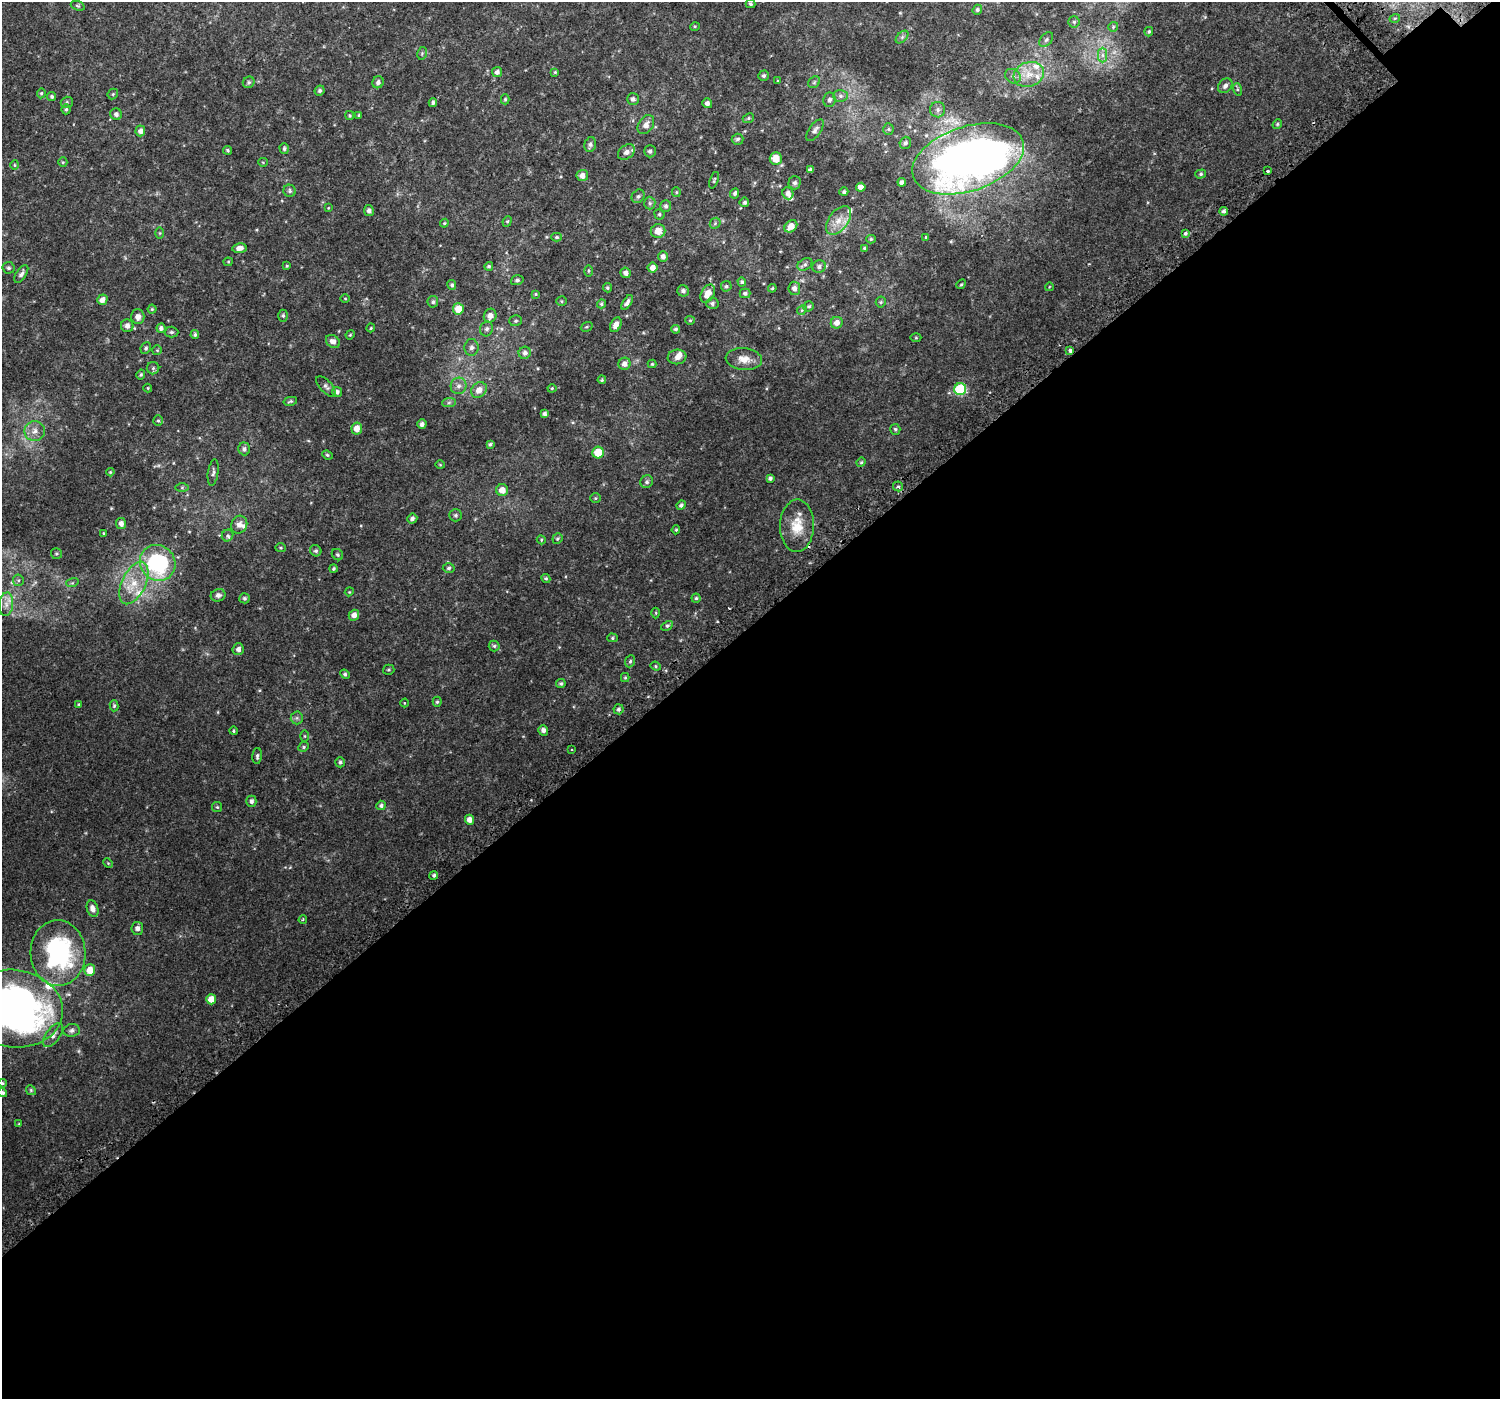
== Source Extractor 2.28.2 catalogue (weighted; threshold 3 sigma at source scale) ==
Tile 15 of 4 x 4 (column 3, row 4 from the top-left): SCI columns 3060-4557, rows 210-1606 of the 6106 x 6071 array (HDU 1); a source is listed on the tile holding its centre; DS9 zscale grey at full resolution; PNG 1502 x 1401 px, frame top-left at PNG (2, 2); each listed source drawn as its Kron ellipse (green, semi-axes under 4 px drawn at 4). Shown black and unused: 55% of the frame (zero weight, under 2 of 3 exposures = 3% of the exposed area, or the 3 px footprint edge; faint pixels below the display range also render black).
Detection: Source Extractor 2.28.2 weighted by HDU 2 'WHT'; one run over the whole footprint, this tile lists its part. Background 0.0101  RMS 0.0049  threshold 0.0222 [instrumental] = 3 sigma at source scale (4.5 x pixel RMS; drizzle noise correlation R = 1.50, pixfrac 1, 0.0396/0.0396 arcsec/px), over >= 5 px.
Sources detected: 271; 2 too faint to see at this stretch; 2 cosmic-ray / hot-pixel residue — neither listed nor drawn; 10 inside a brighter listed object's ellipse — not listed separately; the other 257 listed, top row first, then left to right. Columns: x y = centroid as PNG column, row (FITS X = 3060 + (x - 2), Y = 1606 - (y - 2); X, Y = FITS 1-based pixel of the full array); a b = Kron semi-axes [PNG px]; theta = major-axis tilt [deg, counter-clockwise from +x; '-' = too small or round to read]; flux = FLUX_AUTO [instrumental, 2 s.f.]
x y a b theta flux
750 4 5 4 - 0.8
78 6 7 4 -19 0.67
977 10 5 4 - 0.87
1395 18 5 3 - 0.52
1074 22 5 5 - 0.86
695 26 5 3 - 0.42
1113 27 5 5 - 0.63
1149 32 5 4 - 0.69
902 37 7 4 46 1
1046 39 8 5 49 1.1
422 53 6 4 79 0.66
1102 55 7 4 -90 1.3
497 72 5 5 - 1.7
555 72 4 4 - 0.58
1029 74 15 12 19 7.3
764 76 5 5 - 0.98
1013 76 8 7 - 1.7
777 81 3 2 - 0.58
249 82 6 5 - 1
378 82 6 5 - 1.5
814 82 6 5 - 0.74
1225 86 8 6 44 1.5
1237 89 6 4 -72 0.68
320 91 5 5 - 1.1
41 93 5 4 - 0.64
113 94 6 4 48 0.65
840 96 7 6 - 1.2
52 97 5 4 - 0.89
505 99 5 4 - 0.64
633 99 6 5 - 1.5
829 100 7 6 - 1.3
67 102 6 5 - 0.91
433 102 4 4 - 1
707 103 5 4 - 1.6
66 109 5 4 - 0.77
938 110 7 7 - 1.7
116 114 6 5 - 1.6
350 115 4 4 - 0.64
359 115 4 3 - 0.46
748 118 6 4 23 0.73
1277 124 5 4 - 0.61
646 125 10 7 56 2.9
888 129 6 5 - 0.76
815 130 12 6 54 1.7
140 131 5 5 - 2
738 139 6 5 - 1.1
905 143 6 5 - 1.1
590 144 8 5 75 1.6
284 148 5 4 - 1
227 150 4 4 - 0.76
650 151 6 6 - 1.3
626 152 9 6 36 1.7
776 158 6 6 - 6.8
968 159 58 32 18 330
63 162 5 4 - 0.52
263 162 5 4 - 0.52
15 165 5 3 - 0.47
810 170 4 4 - 1.4
1268 171 3 3 - 2.2
1201 174 5 4 - 0.8
582 175 6 5 - 2.8
714 180 8 3 71 0.58
902 182 4 4 - 1.5
795 183 7 6 - 1.6
861 187 4 4 - 2.8
290 191 6 6 - 1.1
676 192 5 4 - 0.55
844 192 4 4 - 0.98
735 193 5 4 - 1.2
788 193 6 5 - 2.2
638 196 7 6 - 1.1
744 202 5 4 - 0.96
650 203 6 6 - 1.2
666 206 6 5 - 1.2
328 208 4 3 - 0.33
369 211 5 5 - 1.5
1224 211 4 4 - 1.2
659 214 5 5 - 0.78
838 220 16 9 52 5.5
507 221 5 4 - 0.64
444 223 4 4 - 0.51
715 223 6 5 - 0.78
791 226 7 5 44 4.4
658 231 7 7 - 4.5
160 233 5 3 - 0.44
1185 233 3 3 - 3.1
557 237 5 4 - 0.79
926 237 4 2 - 0.39
871 239 5 4 - 0.69
239 248 7 4 6 2.5
864 248 4 3 - 0.64
663 256 5 5 - 2.1
228 262 4 4 - 0.47
805 264 8 5 29 1.2
287 266 4 3 - 0.48
489 266 5 4 - 0.82
819 267 7 6 - 1.5
9 268 6 6 - 0.98
653 268 5 5 - 3.2
588 271 5 3 - 0.52
626 273 5 5 - 1.8
21 274 10 5 56 1.5
517 280 6 5 - 0.99
742 282 5 4 - 0.75
961 284 5 4 - 0.58
452 285 5 4 - 0.88
726 286 5 5 - 0.81
1049 287 4 3 - 0.32
607 288 4 4 - 0.74
772 288 4 3 - 0.55
794 288 6 6 - 2.1
683 291 6 5 - 1.4
745 293 5 5 - 1
536 294 4 4 - 0.55
708 294 10 6 62 4.5
345 299 5 3 - 0.43
102 300 5 5 - 2.4
561 301 5 4 - 0.58
433 302 6 5 - 0.91
627 302 8 4 56 1.6
881 302 5 5 - 0.74
712 303 6 5 - 1
601 304 5 4 - 0.8
809 306 5 4 - 0.8
152 309 4 4 - 0.55
458 309 5 5 - 7.2
802 310 5 4 - 0.6
283 316 6 5 - 0.92
490 316 7 6 - 2.8
138 317 7 6 - 2.4
690 320 5 4 - 0.52
516 321 6 5 - 0.88
837 323 6 5 - 2.6
616 325 8 5 63 3.5
127 326 6 6 - 2.2
587 327 6 4 20 0.67
161 328 5 4 - 1.4
371 328 4 3 - 0.5
487 329 7 6 - 1.4
675 329 4 4 - 0.93
171 332 7 5 -1 0.86
195 335 4 4 - 0.89
350 335 5 3 - 0.45
916 338 5 3 - 0.48
333 341 7 6 - 2.2
471 347 8 7 - 1.7
146 348 6 5 - 1
157 350 5 5 - 0.56
1070 350 3 3 - 2.5
525 353 6 6 - 1.6
677 357 9 7 8 2.4
744 359 18 11 -6 5
624 364 6 6 - 2.3
652 364 4 4 - 0.56
153 368 6 6 - 0.96
141 374 5 4 - 0.75
602 380 4 4 - 0.63
326 386 12 6 -47 1.5
458 386 8 8 - 2.2
148 388 4 4 - 0.45
552 388 4 4 - 0.49
960 389 6 6 - 33
479 390 8 7 - 3.7
337 392 5 4 - 1.5
290 401 7 4 12 0.71
449 402 7 4 2 0.95
544 414 4 4 - 1.2
158 421 5 4 - 0.69
422 424 4 4 - 1.7
357 428 6 5 - 4.1
895 429 5 5 - 0.8
35 431 10 10 - 3.4
490 444 4 3 - 0.8
244 449 6 6 - 1.3
598 452 6 6 - 8.8
327 455 5 4 - 0.64
861 462 5 4 - 0.67
440 465 5 3 - 0.36
110 472 4 4 - 0.55
213 472 13 5 81 1.4
770 478 4 3 - 1.3
647 482 6 6 - 1.2
898 486 5 4 - 1.1
182 487 7 4 0 0.8
502 490 6 6 - 4.2
595 498 5 4 - 0.65
681 505 5 4 - 1.1
456 515 6 6 - 1.1
412 518 5 4 - 1.2
121 524 5 5 - 2.1
239 525 9 8 - 2.5
797 526 26 17 89 11
676 530 4 4 - 0.61
103 533 4 3 - 0.39
228 536 6 5 - 0.81
557 539 5 5 - 0.68
541 540 5 4 - 0.49
281 548 5 4 - 0.54
316 551 6 5 - 1
56 554 5 5 - 0.75
337 555 6 5 - 0.88
158 563 18 17 - 54
449 568 6 4 4 0.98
333 569 4 4 - 0.76
546 578 5 4 - 0.64
18 580 6 5 - 0.87
72 583 6 4 17 0.66
134 583 23 11 64 10
349 592 4 3 - 0.4
218 595 7 6 - 1.6
244 598 5 5 - 0.93
696 598 4 4 - 0.68
6 604 12 7 84 3
656 613 5 3 - 0.45
354 615 5 5 - 2.4
667 626 6 4 28 0.79
612 638 5 4 - 0.66
494 646 5 5 - 0.85
238 649 6 5 - 1.9
630 661 6 5 - 0.85
656 666 5 4 - 0.6
389 670 6 5 - 0.72
345 674 5 4 - 0.78
625 678 4 4 - 0.52
561 684 4 4 - 0.8
437 702 5 4 - 0.73
404 703 4 3 - 0.34
79 704 3 3 - 0.42
114 706 5 4 - 0.75
619 709 5 5 - 1
297 718 6 6 - 1
543 730 5 5 - 1.7
233 731 4 3 - 0.59
305 736 5 3 - 0.47
304 747 5 4 - 0.74
571 750 3 2 - 0.45
257 756 8 4 86 1
340 762 5 5 - 1.1
251 801 5 5 - 1.5
381 805 5 5 - 1.2
217 807 5 5 - 0.65
469 820 5 4 - 2.8
108 863 5 4 - 0.51
434 875 4 4 - 1
93 909 8 5 -72 3
303 920 4 3 - 0.62
137 928 6 6 - 2
58 953 33 27 -88 67
90 970 6 5 - 5.7
211 999 5 5 - 4.8
14 1009 49 39 -7 250
71 1030 8 6 8 1.5
53 1035 14 7 54 2.4
3 1083 4 3 - 0.54
31 1090 5 4 - 0.61
3 1093 4 4 - 0.92
19 1124 4 4 - 0.44
Isophote crosses this tile's border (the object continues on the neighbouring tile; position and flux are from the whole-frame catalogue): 3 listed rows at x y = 14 1009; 3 1083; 3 1093